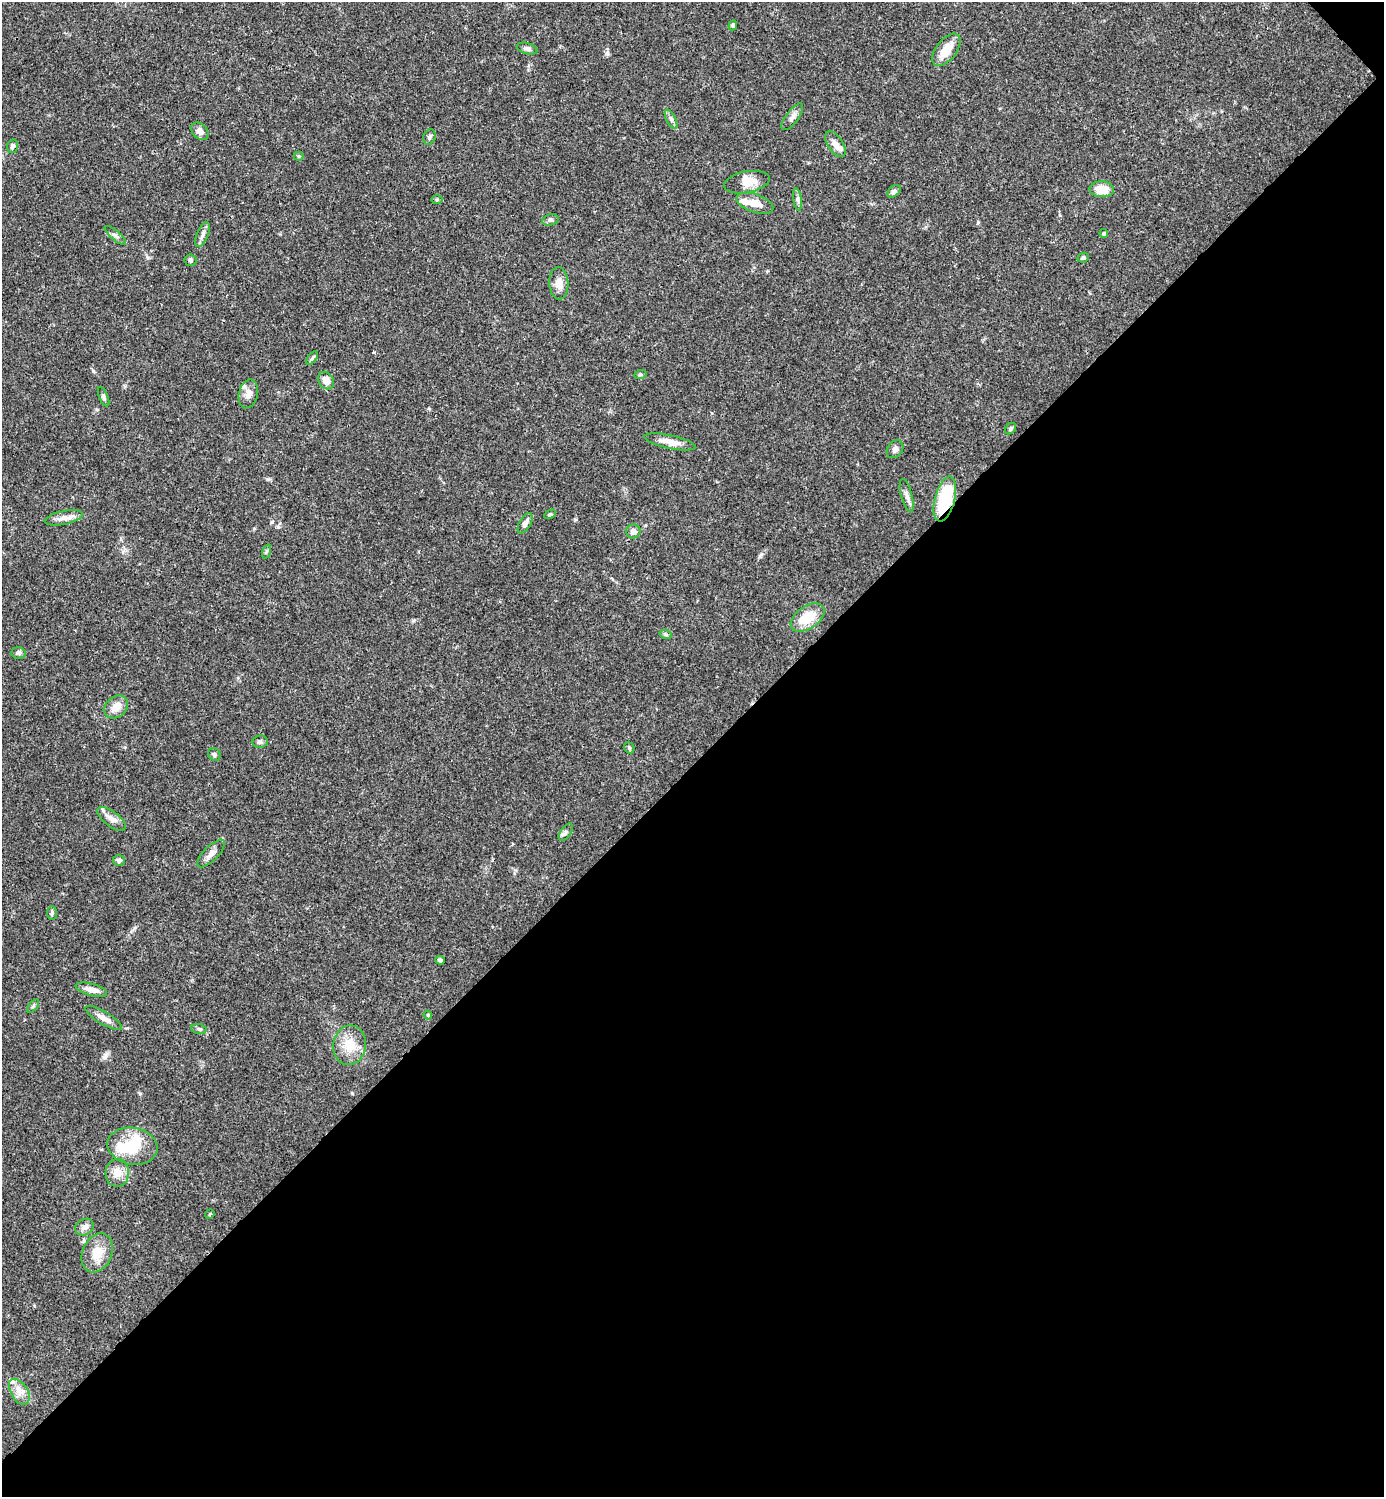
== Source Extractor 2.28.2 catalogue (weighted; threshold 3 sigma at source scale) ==
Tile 12 of 4 x 4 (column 4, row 3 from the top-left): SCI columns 4445-5826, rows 1497-2991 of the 5984 x 5985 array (HDU 1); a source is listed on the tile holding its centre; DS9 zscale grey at full resolution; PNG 1386 x 1499 px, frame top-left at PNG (2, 2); each listed source drawn as its Kron ellipse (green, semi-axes under 4 px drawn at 4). Shown black and unused: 49% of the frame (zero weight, under 3 of 4 exposures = <1% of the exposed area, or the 3 px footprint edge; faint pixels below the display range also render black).
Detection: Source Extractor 2.28.2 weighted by HDU 2 'WHT'; one run over the whole footprint, this tile lists its part. Background 0.0386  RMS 0.0026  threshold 0.0118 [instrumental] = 3 sigma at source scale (4.5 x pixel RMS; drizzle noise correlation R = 1.50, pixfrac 1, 0.05/0.05 arcsec/px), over >= 5 px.
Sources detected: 70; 3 inside a brighter object's white glare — neither listed nor drawn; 4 inside a brighter listed object's ellipse — not listed separately; the other 63 listed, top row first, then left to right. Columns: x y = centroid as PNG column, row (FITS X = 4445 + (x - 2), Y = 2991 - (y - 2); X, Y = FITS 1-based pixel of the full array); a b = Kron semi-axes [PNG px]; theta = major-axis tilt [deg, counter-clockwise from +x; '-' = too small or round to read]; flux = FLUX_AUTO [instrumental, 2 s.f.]
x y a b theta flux
733 25 5 4 - 0.5
527 49 10 5 -15 0.83
946 50 19 10 52 4.8
792 117 16 6 54 1.3
671 119 10 4 -64 0.77
200 131 10 7 -49 1.4
430 137 8 6 68 0.66
836 144 14 7 -56 1.7
12 146 7 5 74 0.71
298 156 5 4 - 0.33
747 182 23 11 10 3.7
1102 189 12 8 -3 4.1
894 191 7 5 39 0.8
437 200 6 4 0 0.32
798 200 11 4 -81 0.77
755 203 19 9 -19 2.7
550 220 8 5 15 0.65
1104 233 4 3 - 0.33
115 235 13 4 -40 0.79
203 235 13 5 67 1.1
1083 258 6 4 24 0.49
190 260 6 5 - 0.5
559 283 16 9 -87 2.4
312 358 8 4 53 0.47
640 375 6 4 19 0.36
326 380 9 7 -56 2.1
248 394 14 9 77 2
104 397 10 4 -67 0.57
1011 429 6 5 - 0.52
670 442 26 6 -12 2.9
895 449 10 7 51 0.95
907 496 17 5 -75 1.2
945 499 23 10 75 14
550 514 6 4 29 0.35
64 518 19 7 12 1.8
525 523 11 5 60 1.2
633 531 7 7 - 1.1
266 551 7 3 71 0.35
807 617 19 11 34 6.7
666 635 6 4 -20 0.38
18 653 7 5 -2 0.61
116 707 13 10 42 2.8
260 742 7 6 - 0.64
629 748 6 5 - 0.35
214 754 6 6 - 0.52
112 819 17 7 -37 1.8
566 832 10 5 55 0.66
211 853 18 7 45 1.7
119 860 6 5 - 0.76
52 913 7 5 89 0.54
440 960 4 3 - 0.54
91 990 16 6 -15 2
33 1006 8 4 53 0.43
428 1015 4 4 - 0.27
104 1018 21 6 -30 1.9
199 1029 7 5 -11 0.51
349 1045 20 16 80 5.1
132 1146 25 18 -10 8
117 1173 14 11 87 2.8
210 1214 5 3 - 0.26
85 1227 10 7 30 1.4
97 1253 20 14 66 4.6
19 1392 14 8 -59 2.2
Overlapping masked pixels (flux is a lower limit): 1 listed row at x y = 945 499
Unlisted compact peaks at least as high as the median listed source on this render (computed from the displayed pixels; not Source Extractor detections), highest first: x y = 93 371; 268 479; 352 1093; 607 53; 760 556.